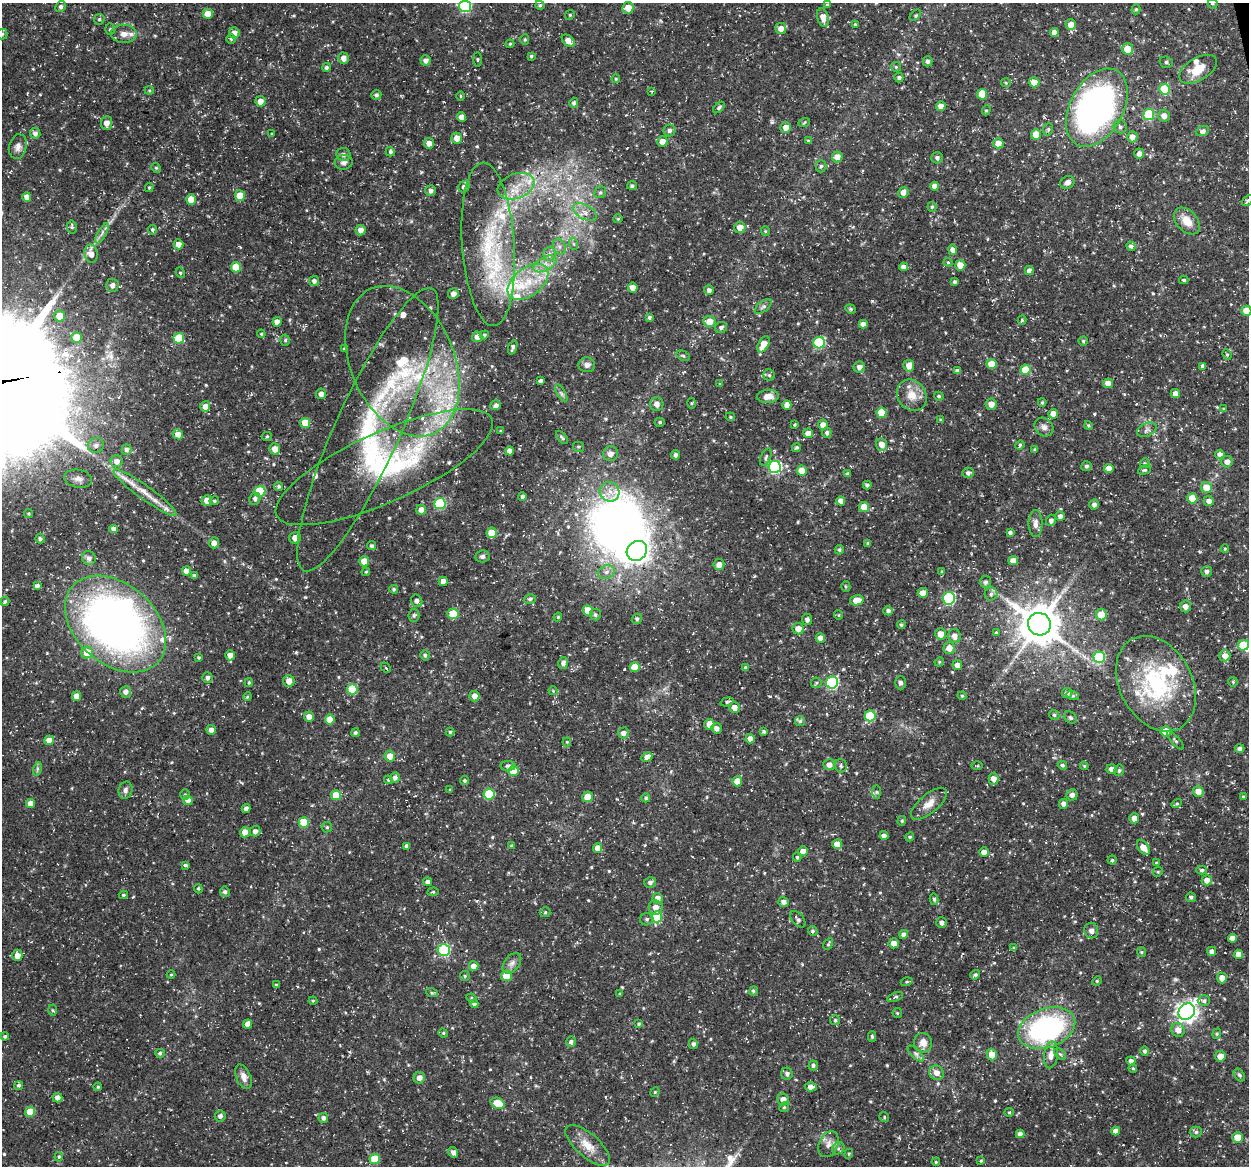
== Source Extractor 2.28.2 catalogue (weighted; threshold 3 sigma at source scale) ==
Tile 10 of 4 x 4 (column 2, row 3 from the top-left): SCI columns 1249-2495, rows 1202-2365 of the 4992 x 4776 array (HDU 1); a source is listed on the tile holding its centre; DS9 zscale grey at full resolution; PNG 1251 x 1168 px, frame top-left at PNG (2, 3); each listed source drawn as its Kron ellipse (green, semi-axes under 4 px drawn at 4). Shown black and unused: <1% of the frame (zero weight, under 3 of 5 exposures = <1% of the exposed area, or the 3 px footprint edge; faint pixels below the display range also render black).
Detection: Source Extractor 2.28.2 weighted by HDU 2 'WHT'; one run over the whole footprint, this tile lists its part. Background 0.0467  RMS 0.0028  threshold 0.0124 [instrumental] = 3 sigma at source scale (4.5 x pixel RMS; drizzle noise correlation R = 1.50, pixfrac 1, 0.0396/0.0396 arcsec/px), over >= 5 px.
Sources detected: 579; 6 inside a brighter object's white glare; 1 cosmic-ray / hot-pixel residue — neither listed nor drawn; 24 inside a brighter listed object's ellipse — not listed separately; of the other 548, all 500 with FLUX_AUTO >= 0.287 (the completeness limit of this list) listed and drawn (48 fainter detections not listed), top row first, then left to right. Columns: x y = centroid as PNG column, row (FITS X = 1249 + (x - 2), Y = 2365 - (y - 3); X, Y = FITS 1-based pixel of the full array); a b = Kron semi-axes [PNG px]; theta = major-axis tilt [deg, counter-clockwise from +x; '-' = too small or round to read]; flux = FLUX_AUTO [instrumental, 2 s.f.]
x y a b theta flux
1212 3 5 5 - 0.43
540 5 4 4 - 0.4
827 5 4 3 - 0.3
465 6 6 6 - 32
60 7 6 5 - 0.65
628 8 6 5 - 3.2
1136 9 5 4 - 0.44
208 14 5 5 - 3.5
570 15 5 4 - 0.37
915 15 7 3 45 0.34
823 17 9 5 -76 2.3
99 19 5 5 - 0.45
855 24 4 3 - 0.32
1071 25 5 5 - 2.9
781 28 5 5 - 1.9
110 29 6 5 - 0.43
1054 32 4 4 - 1.7
234 33 5 5 - 2
2 34 5 5 - 0.4
124 34 13 9 -1 2.2
231 39 4 4 - 0.41
525 39 5 4 - 0.36
568 41 7 5 -43 2.5
510 44 4 3 - 0.3
1127 49 5 5 - 4.5
531 56 4 4 - 0.38
344 58 5 5 - 1.7
477 59 7 3 -89 0.34
426 60 5 5 - 1.2
928 61 5 4 - 0.87
1166 62 7 5 -15 0.54
326 67 4 4 - 0.63
896 67 5 5 - 0.37
1198 69 21 11 30 5.5
899 77 5 4 - 0.63
616 79 4 4 - 0.32
1034 82 5 5 - 2.6
1006 83 5 4 - 0.36
1165 89 5 5 - 12
149 90 4 4 - 0.32
652 91 4 3 - 0.3
982 94 5 5 - 6.1
376 95 5 5 - 0.62
461 96 5 3 - 0.29
261 101 5 5 - 2.2
574 103 5 4 - 0.69
941 106 5 4 - 1.8
719 107 7 4 45 0.5
1097 108 42 26 61 100
986 110 5 4 - 0.36
1149 114 5 5 - 17
1164 116 6 6 - 1.8
461 117 4 4 - 1.7
107 123 6 5 - 1.9
804 123 6 3 21 0.34
786 127 5 5 - 2
1120 127 7 6 - 0.79
1048 129 6 5 - 0.53
669 130 6 6 - 0.92
1202 131 7 4 22 1.1
35 133 5 5 - 1
272 134 4 3 - 0.35
1036 134 5 5 - 4.6
1132 137 5 5 - 1.8
457 138 5 5 - 2.2
662 141 5 5 - 2
808 141 4 4 - 0.31
429 143 5 5 - 1.7
998 143 5 5 - 2.6
18 147 12 8 75 1.6
390 152 5 4 - 0.64
343 154 7 6 - 0.91
1139 154 5 5 - 1.6
837 157 5 5 - 2.5
937 158 5 5 - 0.74
344 162 9 7 10 1.1
821 166 6 5 - 0.55
156 168 5 4 - 0.34
1067 182 7 6 - 1.1
516 186 19 12 20 5.1
632 186 5 4 - 0.55
935 186 4 4 - 1.8
149 187 5 4 - 0.34
464 187 6 5 - 0.99
431 191 5 5 - 0.97
600 192 6 5 - 0.54
903 192 5 5 - 1.6
240 196 5 5 - 4.9
27 197 5 4 - 2.1
191 199 5 5 - 3.6
1248 201 6 4 48 0.5
932 207 5 4 - 0.46
585 212 13 7 -30 2.2
618 219 4 4 - 0.29
1187 221 15 10 -47 3.8
72 227 6 5 - 0.49
740 228 6 5 - 2.5
152 230 5 4 - 0.47
361 230 5 5 - 1.6
765 231 4 4 - 0.3
102 233 11 3 61 0.9
178 244 5 5 - 2
488 244 82 26 -86 30
574 244 6 4 -71 0.5
1131 246 5 4 - 0.7
559 247 8 6 -69 1.1
953 250 5 4 - 1.8
91 254 9 6 -81 2.4
549 254 7 6 - 1
948 262 4 4 - 0.36
545 264 12 7 28 2.2
960 265 5 5 - 2.6
236 267 5 5 - 6.1
904 267 4 4 - 1.5
1029 271 4 4 - 1.2
180 273 5 4 - 0.45
1184 280 5 3 - 0.46
314 281 5 5 - 0.8
528 282 23 14 38 9.2
955 282 4 4 - 0.51
112 285 6 6 - 1.2
633 288 5 4 - 2.1
709 290 5 5 - 0.81
453 294 5 5 - 1.6
763 306 10 5 39 0.74
850 309 5 4 - 0.46
1246 311 5 5 - 4.4
60 316 5 5 - 4.5
649 317 4 3 - 0.61
1022 320 4 4 - 0.34
709 321 6 5 - 3.4
277 322 4 4 - 1.9
863 324 4 4 - 1.6
721 327 6 5 - 0.77
261 334 4 4 - 0.34
484 335 5 4 - 0.62
77 337 5 5 - 5.3
477 337 5 5 - 1.6
179 338 5 5 - 8.4
285 340 5 4 - 0.47
1083 341 4 4 - 0.38
819 343 6 5 - 21
763 344 9 5 60 4.1
513 347 7 4 71 0.81
344 349 3 3 - 0.3
1227 354 5 4 - 0.39
683 356 7 4 -29 0.46
402 361 79 52 -66 51
991 364 5 5 - 4
587 365 8 7 - 1.2
909 366 6 5 - 2.1
1203 366 4 4 - 0.89
859 367 6 5 - 1.4
1026 370 5 5 - 7.3
957 371 4 4 - 0.99
769 375 5 5 - 0.52
541 381 4 3 - 0.59
1108 383 5 4 - 2.2
720 384 4 3 - 0.3
561 393 10 4 -60 0.7
1175 393 4 4 - 1.4
321 394 5 5 - 1.4
912 395 16 14 -53 4
768 396 11 6 4 2.2
939 396 5 4 - 0.49
1042 402 4 3 - 0.36
691 403 5 3 - 0.3
657 404 7 6 - 1.2
991 404 6 5 - 1.9
496 405 5 5 - 0.82
787 405 5 4 - 2.1
205 406 5 5 - 1.9
1224 409 4 4 - 0.32
882 413 5 5 - 7.9
1053 414 5 4 - 2.7
730 417 5 4 - 0.36
941 420 4 4 - 0.39
660 422 5 4 - 0.42
305 423 5 5 - 5.2
795 425 3 3 - 0.35
823 425 5 5 - 1.8
1088 426 4 4 - 0.36
1044 427 10 8 -43 1.3
368 430 155 32 66 41
1147 430 10 6 24 1
501 431 3 3 - 0.36
808 433 5 4 - 2
827 433 5 4 - 0.71
178 434 5 5 - 1.9
267 436 5 4 - 0.37
562 438 8 4 -49 0.52
881 444 6 5 - 2.3
96 445 8 7 - 1.3
1020 445 5 4 - 0.39
578 447 5 5 - 0.44
796 448 5 4 - 0.46
126 449 5 5 - 0.95
275 449 5 5 - 2.3
1035 450 4 4 - 0.54
509 451 4 4 - 1.6
610 454 7 7 - 1.7
1220 454 4 4 - 1.2
676 455 4 4 - 0.79
766 457 9 5 66 0.63
117 461 6 6 - 1.6
1227 462 6 5 - 1.6
1145 463 5 4 - 0.38
1086 466 5 5 - 0.65
384 467 118 35 24 44
775 467 6 6 - 39
1109 468 5 4 - 1.8
802 470 5 5 - 4.6
1145 470 7 4 24 0.42
968 473 6 5 - 0.87
848 474 4 4 - 0.61
78 479 14 9 -9 1.7
867 485 4 3 - 0.6
279 486 4 4 - 0.47
1206 488 5 5 - 4.2
260 491 5 5 - 15
610 492 10 9 - 2.4
145 493 38 7 -36 4.7
522 497 4 4 - 0.68
1192 498 5 5 - 5.5
255 499 6 5 - 0.9
207 500 5 5 - 2.4
214 501 5 4 - 0.46
841 501 4 4 - 1.8
1209 501 5 5 - 1.4
440 504 5 5 - 19
1094 504 5 5 - 0.94
864 507 5 5 - 3.7
421 510 5 5 - 1.9
29 514 5 4 - 0.43
1060 516 4 4 - 0.94
1051 520 5 5 - 0.94
1035 524 13 7 89 1.5
113 529 4 4 - 1.2
1010 532 4 3 - 0.65
492 533 5 5 - 5.4
295 538 6 5 - 1.6
40 539 5 4 - 0.55
214 543 5 5 - 1.6
868 543 4 3 - 0.43
371 546 4 4 - 0.53
1225 549 4 3 - 0.31
839 550 5 4 - 0.57
637 551 11 9 43 180
482 556 7 6 - 0.72
89 558 7 7 - 1.1
364 561 5 5 - 3.6
1013 561 5 4 - 1.8
719 565 5 5 - 1.8
186 571 4 4 - 2.3
1207 571 5 5 - 0.81
366 572 4 4 - 0.31
606 572 8 6 17 1.2
942 572 4 4 - 0.37
195 576 4 3 - 0.76
443 581 4 4 - 2.4
986 582 6 5 - 0.71
37 586 4 4 - 1.2
846 586 5 4 - 0.43
394 589 4 4 - 0.41
923 593 5 5 - 3.1
991 594 6 6 - 0.7
949 598 6 6 - 34
530 599 6 4 15 0.54
857 600 7 5 14 3.5
5 601 5 4 - 0.48
416 601 6 5 - 1
1185 606 6 5 - 1.3
588 610 5 5 - 4.6
888 611 5 4 - 0.82
453 614 5 5 - 7.2
414 615 6 5 - 0.47
595 615 6 5 - 0.6
838 615 4 4 - 0.31
1101 615 5 5 - 5
558 617 4 4 - 0.3
637 619 5 4 - 0.5
807 619 6 5 - 0.87
115 624 57 40 -41 150
1039 624 12 11 - 830
901 625 4 4 - 0.48
798 629 5 5 - 2.5
996 633 4 4 - 0.31
941 634 5 5 - 2.4
954 636 7 6 - 1.7
820 638 5 4 - 1.9
1243 645 5 5 - 7.2
949 648 6 6 - 2.3
87 653 6 5 - 5
230 655 5 5 - 1.8
425 655 5 4 - 0.52
1225 656 5 5 - 2.1
199 657 4 4 - 0.4
1099 657 5 5 - 19
939 662 5 4 - 0.29
563 663 6 4 78 1.2
957 665 5 5 - 1.7
635 667 5 5 - 4
745 667 4 4 - 0.43
386 668 6 3 -44 0.29
207 678 5 5 - 0.86
289 681 6 5 - 2.2
1233 682 5 4 - 0.32
249 683 4 3 - 0.33
816 683 5 5 - 0.45
832 683 6 6 - 34
901 683 6 5 - 0.79
1156 684 51 36 -61 32
352 689 5 5 - 11
553 691 4 4 - 0.31
125 692 6 5 - 1.3
1067 693 5 5 - 1.2
77 696 4 4 - 2.9
475 696 5 5 - 1.8
962 696 4 4 - 0.32
1073 696 6 4 -18 0.43
247 697 4 3 - 0.3
727 702 7 4 17 0.53
734 707 5 5 - 2
1054 715 6 4 -43 0.4
870 716 5 5 - 13
309 717 5 5 - 1.8
1070 718 7 5 -44 0.52
330 720 5 5 - 4.8
800 721 5 5 - 0.53
709 724 5 5 - 2.3
716 728 5 5 - 1
211 730 5 5 - 1.3
764 731 4 4 - 0.49
1166 731 5 5 - 6.3
450 732 4 4 - 0.43
355 733 4 4 - 0.47
623 733 5 5 - 1.4
750 738 5 4 - 1.5
49 740 5 4 - 3.4
1175 740 11 4 -48 0.55
567 742 4 4 - 0.29
1240 749 5 4 - 0.95
390 756 5 5 - 2.6
647 757 5 4 - 1.5
829 765 6 5 - 1.6
977 765 5 3 - 0.32
1062 765 5 4 - 0.56
508 766 7 5 1 0.61
841 766 7 6 - 0.64
1084 766 4 3 - 0.31
37 769 7 4 72 0.48
1112 769 5 5 - 1.4
1119 770 6 4 77 0.58
513 771 5 5 - 6.2
395 778 5 5 - 1.1
993 779 6 5 - 2.1
388 780 4 4 - 0.35
465 781 4 4 - 0.48
737 781 5 5 - 3.6
125 790 9 7 76 1.1
450 790 4 4 - 0.35
1198 791 5 5 - 2.3
877 792 7 4 -89 0.45
489 794 5 5 - 14
185 795 5 5 - 0.37
336 795 5 5 - 7.2
1072 795 5 5 - 1.3
587 797 5 5 - 3.3
1243 797 3 3 - 0.32
646 798 4 4 - 0.49
188 800 5 5 - 1.8
31 803 4 4 - 2.9
929 804 22 9 40 3.1
1064 804 5 4 - 1.5
1177 804 5 4 - 0.36
246 809 4 4 - 0.98
1134 818 5 5 - 1.8
902 821 5 4 - 0.37
304 822 5 5 - 9.4
327 827 5 5 - 0.46
255 831 5 5 - 1.2
245 832 5 5 - 2.5
884 836 4 4 - 1.3
910 837 4 4 - 0.32
837 844 5 5 - 3.3
407 846 4 4 - 0.98
512 846 3 3 - 0.51
598 848 5 4 - 2.1
1143 848 8 5 -51 2.8
803 851 5 5 - 2
984 852 5 5 - 1.8
797 857 4 4 - 0.4
1112 860 4 4 - 0.39
1156 863 3 3 - 0.3
185 865 3 3 - 0.51
1202 870 5 4 - 0.52
1158 872 5 4 - 0.36
1207 880 5 5 - 1.8
428 882 4 4 - 1.1
650 882 6 5 - 0.74
198 889 4 3 - 0.34
225 892 5 4 - 0.6
433 892 5 4 - 0.37
123 895 4 3 - 0.42
1191 897 5 4 - 0.64
658 898 5 5 - 1.6
934 899 6 4 -80 0.54
784 902 5 5 - 1.3
655 907 7 7 - 1.9
545 912 5 5 - 0.37
657 917 5 5 - 11
647 919 6 6 - 0.7
798 919 10 5 -52 0.75
942 923 5 5 - 0.69
813 931 5 4 - 0.49
1091 931 8 7 - 1.4
904 934 5 4 - 1.2
1233 938 4 4 - 1.7
894 943 5 5 - 1.7
828 944 6 4 61 0.36
1014 948 4 3 - 0.38
444 950 6 6 - 25
1212 951 4 4 - 1.4
1141 952 5 4 - 0.35
1239 954 4 4 - 2
17 955 6 5 - 2.1
512 963 12 7 51 1.3
474 966 5 5 - 2.3
171 975 4 4 - 0.3
975 975 5 4 - 0.56
465 976 5 5 - 0.42
506 976 5 5 - 4.7
1222 978 5 5 - 2.1
1097 981 5 4 - 0.33
907 982 6 4 18 0.35
276 985 4 3 - 0.43
753 991 4 4 - 0.53
432 993 6 3 -18 0.36
620 994 3 3 - 0.29
895 997 8 4 21 0.6
472 998 5 4 - 0.39
313 1001 4 4 - 0.29
1204 1001 6 5 - 0.7
474 1004 4 4 - 0.77
53 1010 5 3 - 0.35
1187 1012 9 7 46 150
897 1013 5 4 - 0.35
835 1020 5 5 - 0.47
248 1024 4 4 - 2.2
639 1024 4 4 - 0.38
1047 1028 29 19 20 50
1178 1030 7 6 - 2.2
443 1033 5 4 - 0.35
1217 1034 5 4 - 0.37
872 1036 5 4 - 0.54
5 1037 4 4 - 0.5
571 1042 5 5 - 0.71
923 1043 10 9 - 2.2
693 1044 5 4 - 0.68
1145 1051 4 4 - 0.66
160 1053 5 4 - 0.44
916 1054 10 4 -45 0.74
992 1054 6 5 - 3.3
1060 1054 7 4 -44 0.47
1051 1055 13 7 83 2.1
1220 1056 5 5 - 2.6
1131 1061 4 4 - 1
813 1065 5 4 - 0.56
1133 1068 4 4 - 0.35
937 1073 8 7 - 2
787 1074 6 5 - 0.68
1239 1075 7 5 -52 0.56
243 1077 13 7 -67 2
419 1078 6 5 - 1.8
19 1085 5 4 - 0.5
98 1087 4 4 - 0.32
811 1087 6 4 1 1.7
655 1092 5 4 - 0.31
57 1098 5 4 - 1.6
783 1099 6 5 - 2
498 1103 7 5 -19 5.7
784 1107 5 4 - 0.39
30 1112 5 5 - 6.4
1009 1112 5 4 - 0.31
220 1116 5 5 - 1
884 1117 5 4 - 0.4
323 1118 5 5 - 1
1116 1131 4 4 - 1.7
1196 1132 6 5 - 0.6
1020 1134 4 4 - 1.7
1238 1137 5 5 - 4.8
828 1144 13 9 67 1.9
588 1145 28 11 -41 4.6
838 1148 6 5 - 0.7
453 1152 5 4 - 1.1
849 1154 5 4 - 0.38
59 1157 5 4 - 0.43
375 1159 5 5 - 8.1
981 1161 4 3 - 0.31
936 1162 4 3 - 0.32
Overlapping masked pixels (flux is a lower limit): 2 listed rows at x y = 368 430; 384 467
Isophote crosses this tile's border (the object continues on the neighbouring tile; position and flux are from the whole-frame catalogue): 5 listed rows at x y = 1212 3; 465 6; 2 34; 1248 201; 1246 311